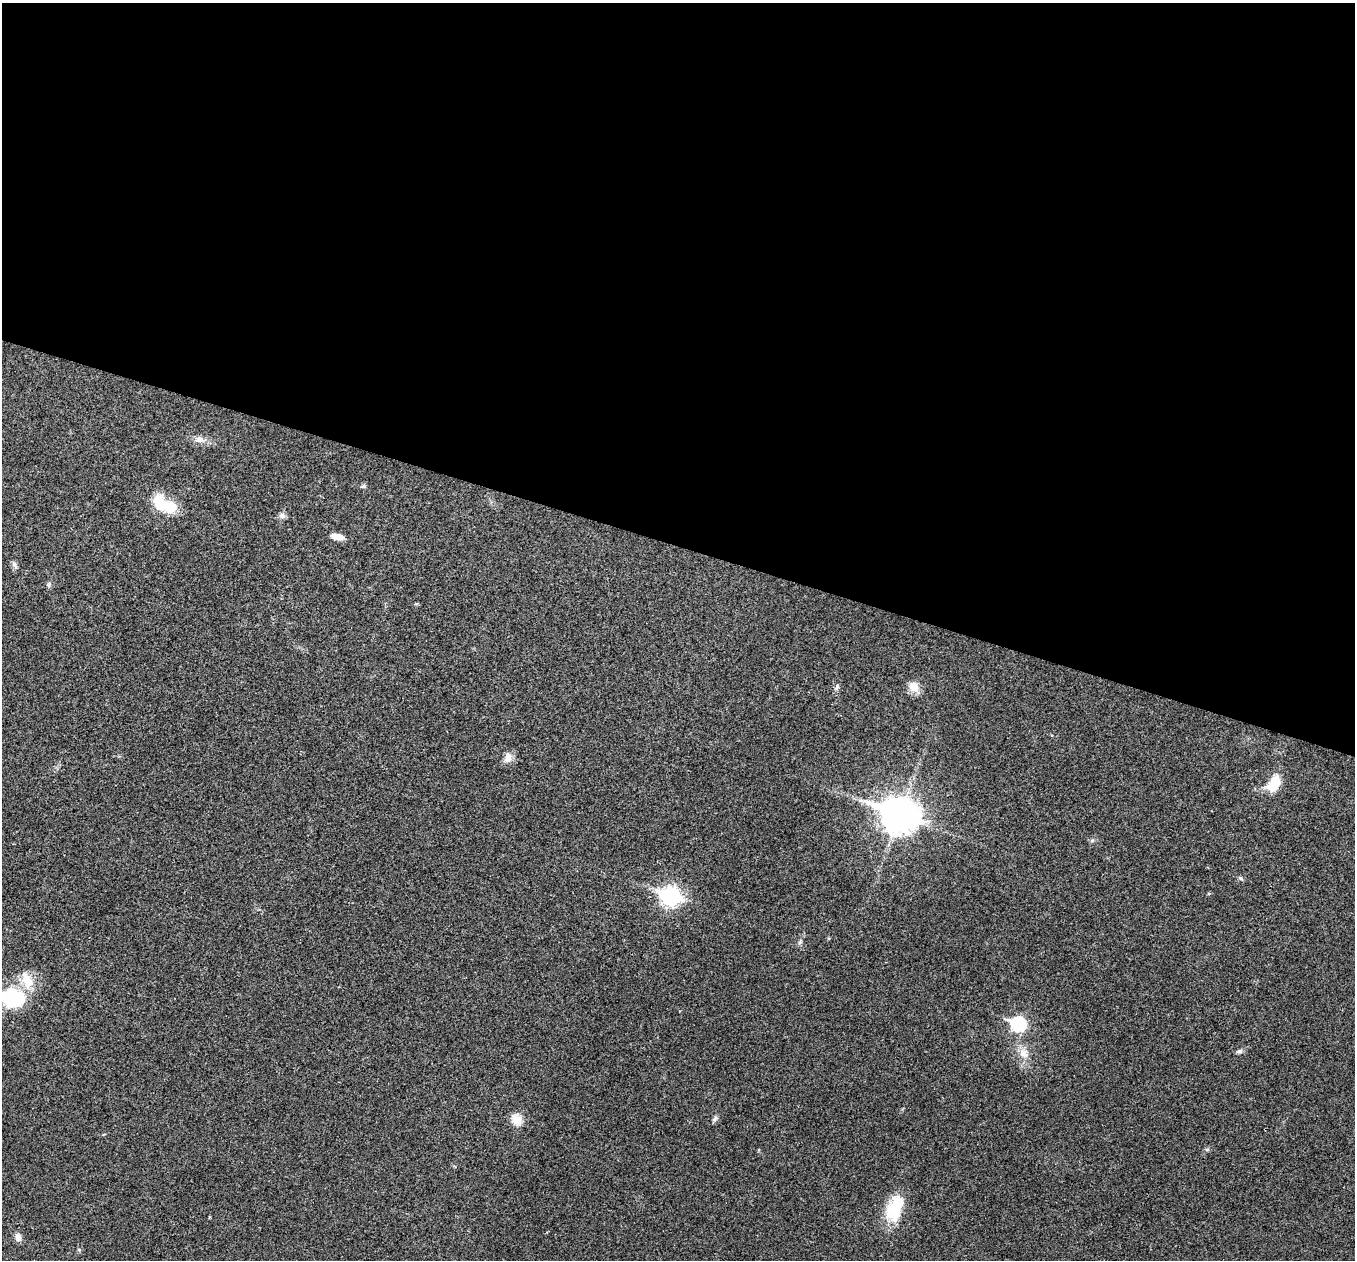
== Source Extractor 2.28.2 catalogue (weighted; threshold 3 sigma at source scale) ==
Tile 3 of 4 x 4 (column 3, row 1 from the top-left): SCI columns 2707-4059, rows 3908-5165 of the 5417 x 5431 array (HDU 1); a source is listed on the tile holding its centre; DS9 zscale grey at full resolution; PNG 1357 x 1262 px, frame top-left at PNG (2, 3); no overlay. Shown black and unused: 43% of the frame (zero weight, under 3 of 4 exposures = <1% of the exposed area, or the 3 px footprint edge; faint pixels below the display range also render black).
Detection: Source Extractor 2.28.2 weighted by HDU 2 'WHT'; one run over the whole footprint, this tile lists its part. Background 0.0212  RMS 0.0041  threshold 0.0183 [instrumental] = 3 sigma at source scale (4.5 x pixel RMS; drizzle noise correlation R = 1.50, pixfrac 1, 0.05/0.05 arcsec/px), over >= 5 px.
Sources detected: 27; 2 inside a brighter listed object's ellipse — not listed separately; the other 25 listed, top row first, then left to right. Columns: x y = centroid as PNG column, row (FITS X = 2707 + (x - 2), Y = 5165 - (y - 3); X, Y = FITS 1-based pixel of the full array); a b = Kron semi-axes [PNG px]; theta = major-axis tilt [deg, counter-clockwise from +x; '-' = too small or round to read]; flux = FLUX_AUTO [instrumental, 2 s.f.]
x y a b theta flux
199 439 12 9 -8 2.4
363 486 8 4 36 0.61
160 504 21 13 -55 12
282 515 9 7 -74 1.4
337 537 14 6 -12 3.9
14 565 10 5 -61 1.2
49 585 8 5 71 0.72
837 686 7 5 84 0.99
914 686 16 11 -53 4.3
508 758 14 10 73 2.7
1274 784 23 14 53 8.1
899 815 14 11 -18 780
1092 840 7 4 1 0.69
1240 878 7 5 -34 0.71
670 896 9 7 -18 170
12 998 27 23 -20 24
1018 1024 8 7 - 60
1239 1051 10 4 18 0.93
1024 1053 15 11 -46 4.4
715 1118 8 6 59 1
516 1120 16 13 -53 4.5
1207 1149 6 4 1 0.59
894 1208 35 19 70 15
18 1237 11 7 -77 2
79 1250 6 4 -2 0.47